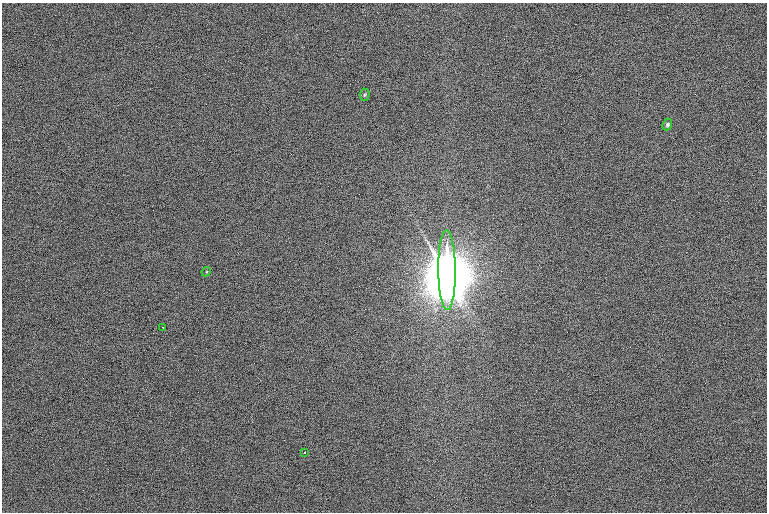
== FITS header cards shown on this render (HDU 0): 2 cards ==
NAXIS1  =                 1530 /
NAXIS2  =                 1020 /

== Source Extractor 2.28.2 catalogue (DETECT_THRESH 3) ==
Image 1530 x 1020 px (HDU 0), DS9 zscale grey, zoomed out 1/2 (1 PNG px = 2 x 2 image px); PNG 769 x 514 px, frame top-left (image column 2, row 1019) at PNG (2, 3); each listed source drawn as its Kron ellipse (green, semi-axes under 4 px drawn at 4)
Background 117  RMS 10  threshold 30.1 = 3 sigma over >= 5 px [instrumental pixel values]
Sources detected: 6; all 6 listed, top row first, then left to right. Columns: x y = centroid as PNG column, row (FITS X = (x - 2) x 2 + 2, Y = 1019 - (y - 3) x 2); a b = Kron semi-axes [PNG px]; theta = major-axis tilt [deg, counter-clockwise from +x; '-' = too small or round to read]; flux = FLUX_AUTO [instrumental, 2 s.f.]
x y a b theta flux
365 95 6 5 - 3.8e+03
667 124 6 4 68 4.8e+03
447 270 40 8 -89 4.8e+07
206 272 5 3 - 1.9e+03
163 327 2 1 - 1.3e+03
304 452 2 2 - 3.3e+03